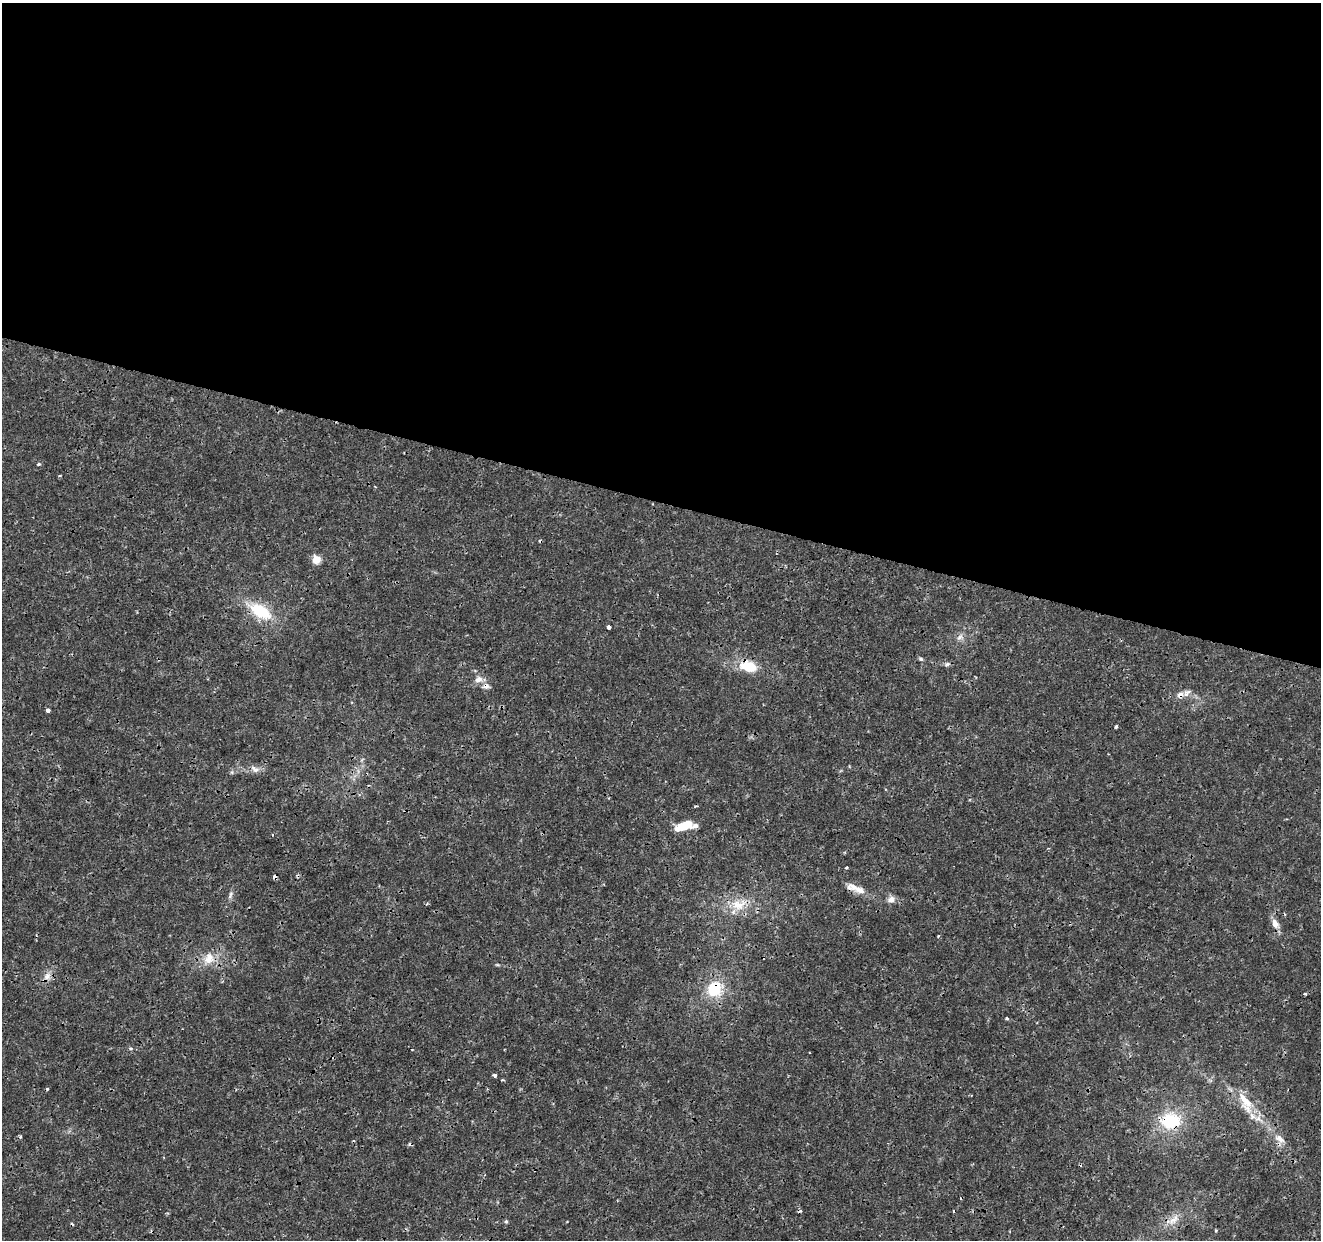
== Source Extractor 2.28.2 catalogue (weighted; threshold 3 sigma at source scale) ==
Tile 3 of 4 x 4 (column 3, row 1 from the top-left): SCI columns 2639-3957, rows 3933-5170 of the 5285 x 5452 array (HDU 1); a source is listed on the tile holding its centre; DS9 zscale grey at full resolution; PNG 1323 x 1242 px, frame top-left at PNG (2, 3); no overlay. Shown black and unused: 41% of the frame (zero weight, under 3 of 4 exposures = <1% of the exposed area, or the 3 px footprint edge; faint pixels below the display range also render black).
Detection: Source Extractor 2.28.2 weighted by HDU 2 'WHT'; one run over the whole footprint, this tile lists its part. Background 0.00236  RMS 7.8e-04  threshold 0.00352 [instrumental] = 3 sigma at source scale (4.5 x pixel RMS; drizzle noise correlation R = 1.50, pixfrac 1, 0.0396/0.0396 arcsec/px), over >= 5 px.
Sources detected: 48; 7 cosmic-ray / hot-pixel residue — not listed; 3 inside a brighter listed object's ellipse — not listed separately; the other 38 listed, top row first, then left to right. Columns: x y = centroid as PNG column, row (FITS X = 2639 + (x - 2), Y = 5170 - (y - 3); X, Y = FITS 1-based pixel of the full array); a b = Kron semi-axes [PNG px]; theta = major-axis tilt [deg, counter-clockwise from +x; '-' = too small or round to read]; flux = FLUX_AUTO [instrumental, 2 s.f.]
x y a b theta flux
39 464 4 3 - 0.15
60 476 4 2 - 0.068
316 560 5 5 - 2
260 611 30 15 -31 3.2
609 627 4 4 - 0.36
960 637 10 7 1 0.34
921 659 6 5 - 0.13
947 664 7 5 6 0.18
749 666 16 9 -15 2.6
479 679 12 9 25 0.51
486 686 11 8 0 0.39
1187 693 12 8 45 0.41
48 710 4 3 - 0.31
1116 726 3 3 - 0.14
255 769 14 8 -27 0.45
684 826 21 9 19 1.6
847 868 4 3 - 0.095
854 887 21 9 -10 0.77
230 895 12 5 68 0.26
891 899 8 7 - 0.54
738 905 21 16 -9 1.8
1275 924 13 8 -63 0.61
938 936 4 3 - 0.099
209 959 17 14 56 1.3
47 976 12 9 58 0.55
714 989 19 16 50 2.8
1305 994 3 3 - 0.13
1007 1018 4 3 - 0.11
130 1048 7 4 -7 0.13
412 1049 3 2 - 0.063
494 1075 4 3 - 0.21
1245 1102 36 12 -63 2.1
1170 1121 26 21 -2 3.7
21 1137 5 3 - 0.1
1279 1139 17 9 -32 0.69
1173 1220 20 9 32 0.89
506 1221 5 4 - 0.11
1216 1230 3 3 - 0.11
Overlapping masked pixels (flux is a lower limit): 5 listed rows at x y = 260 611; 749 666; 486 686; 714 989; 1170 1121